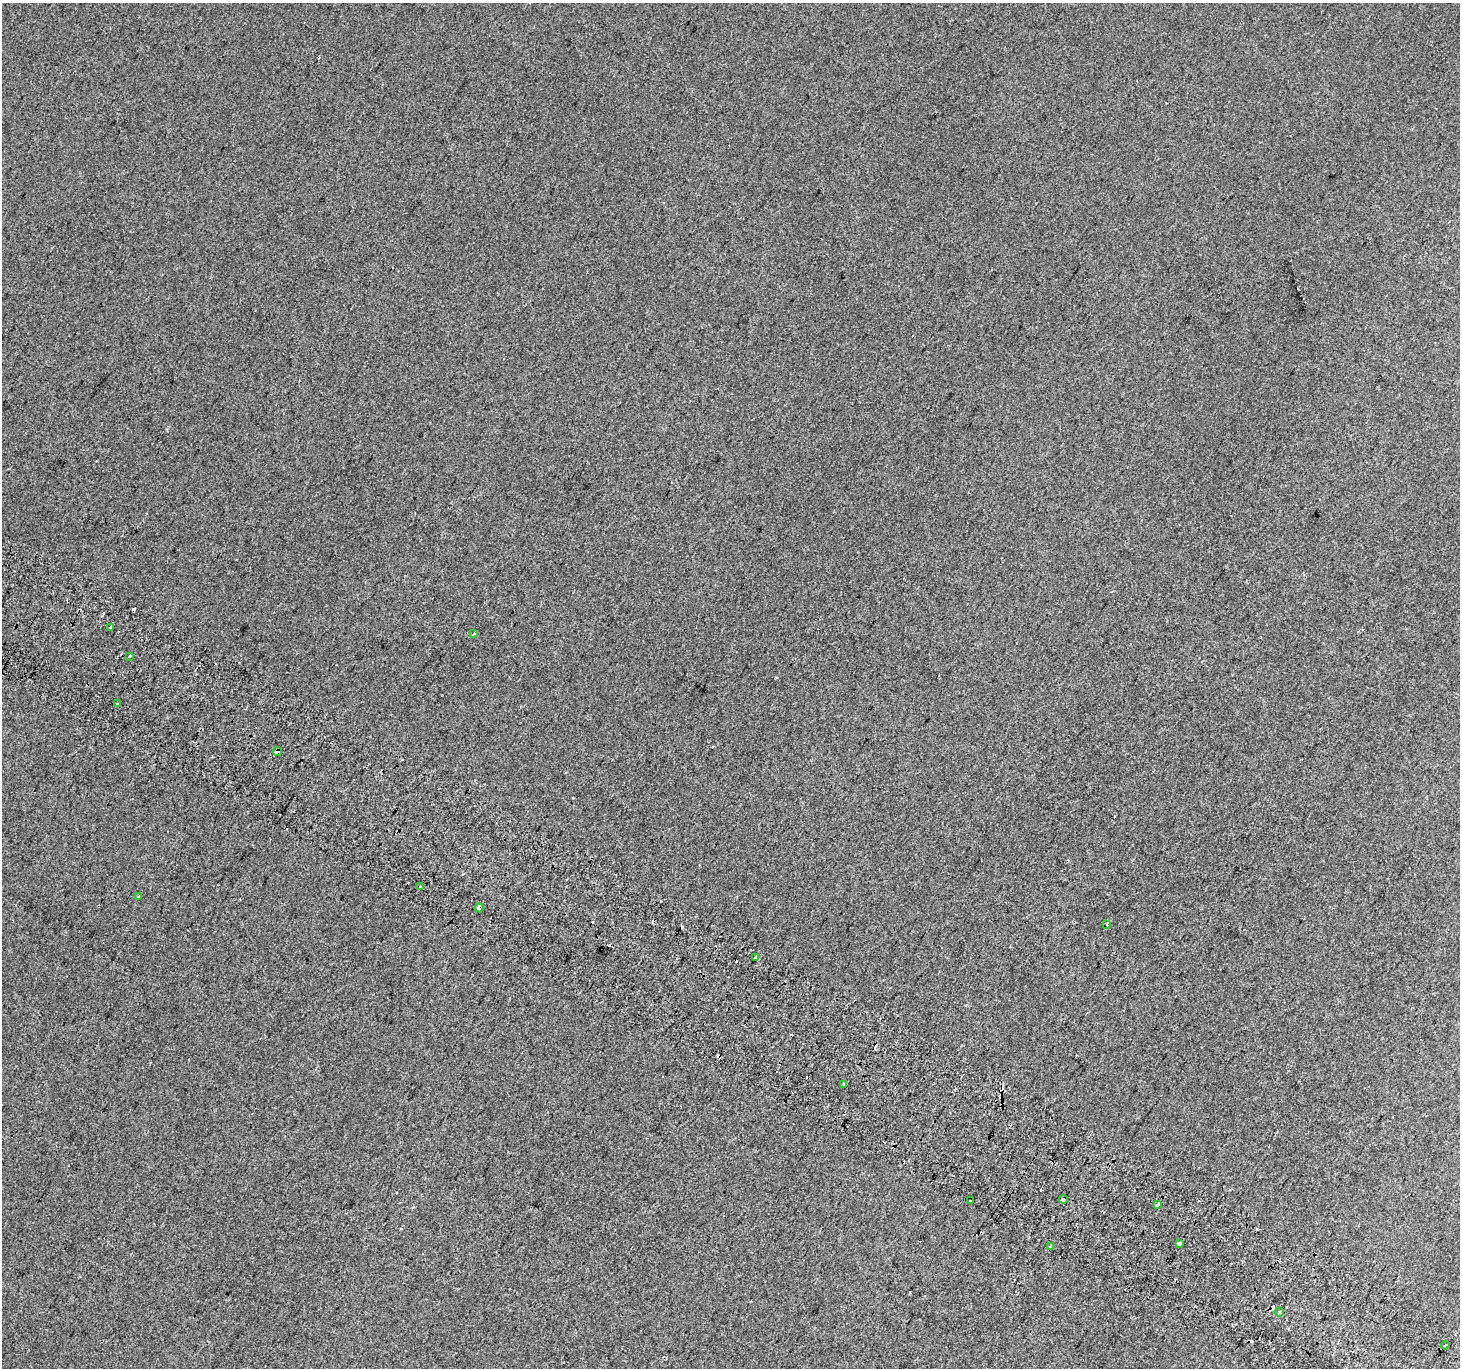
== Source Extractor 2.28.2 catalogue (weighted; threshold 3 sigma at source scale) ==
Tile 6 of 4 x 4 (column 2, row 2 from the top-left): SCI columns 1489-2946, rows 3030-4395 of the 5886 x 5993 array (HDU 1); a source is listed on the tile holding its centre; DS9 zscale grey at full resolution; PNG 1462 x 1370 px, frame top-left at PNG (2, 3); each listed source drawn as its Kron ellipse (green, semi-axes under 4 px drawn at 4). Shown black and unused: <1% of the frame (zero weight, under 2 of 3 exposures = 2% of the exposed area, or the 3 px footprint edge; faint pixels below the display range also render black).
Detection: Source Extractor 2.28.2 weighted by HDU 2 'WHT'; one run over the whole footprint, this tile lists its part. Background 0.00147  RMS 0.0073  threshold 0.0329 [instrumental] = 3 sigma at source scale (4.5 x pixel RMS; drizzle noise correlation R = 1.50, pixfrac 1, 0.0396/0.0396 arcsec/px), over >= 5 px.
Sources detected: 29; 11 cosmic-ray / hot-pixel residue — neither listed nor drawn; the other 18 listed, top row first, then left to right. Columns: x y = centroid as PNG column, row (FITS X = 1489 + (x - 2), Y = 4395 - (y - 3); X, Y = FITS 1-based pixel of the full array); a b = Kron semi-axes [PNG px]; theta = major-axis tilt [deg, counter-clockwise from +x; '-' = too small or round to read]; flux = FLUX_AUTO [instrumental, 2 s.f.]
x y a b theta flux
110 628 3 3 - 4.1
473 634 3 3 - 11
130 656 3 3 - 2.3
117 704 3 3 - 0.99
277 751 4 3 - 16
420 887 3 3 - 1.8
139 896 3 3 - 1.4
479 908 4 3 - 4.8
1107 924 3 2 - 0.59
755 958 4 3 - 6.2
843 1084 4 3 - 0.88
1063 1199 4 3 - 5.2
971 1201 3 3 - 3.4
1157 1205 4 3 - 1.7
1179 1243 4 3 - 5.9
1051 1246 3 3 - 7.8
1279 1312 4 3 - 0.97
1445 1345 4 3 - 1.7
Overlapping masked pixels (flux is a lower limit): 3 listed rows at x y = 277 751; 479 908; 1063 1199